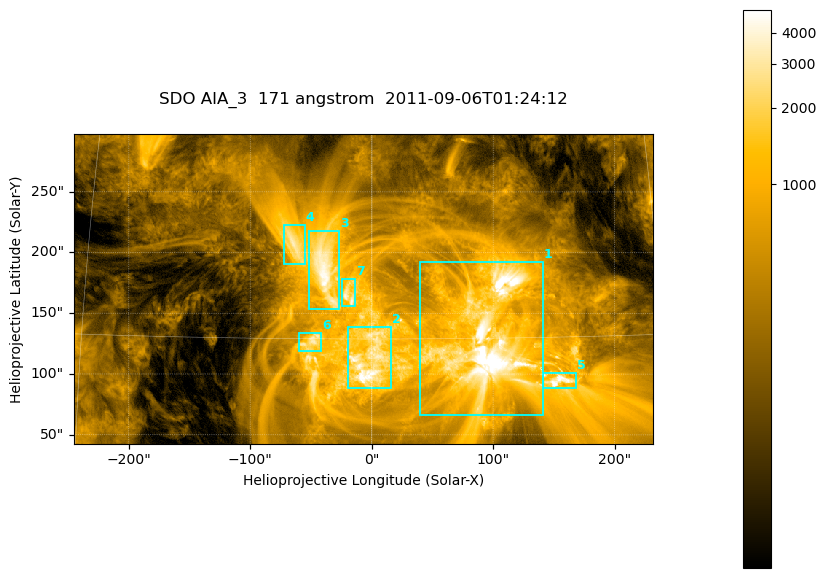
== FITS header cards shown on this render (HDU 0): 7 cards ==
TELESCOP= 'SDO     '           /
INSTRUME= 'AIA_3   '           /
WAVELNTH=                  171 /
WAVEUNIT= 'angstrom'           /
DATE-OBS= '2011-09-06T01:24:12.34' /
CTYPE1  = 'HPLN-TAN'           /
CTYPE2  = 'HPLT-TAN'           /

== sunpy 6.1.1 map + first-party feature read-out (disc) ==
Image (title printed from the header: SDO AIA_3  171 angstrom  2011-09-06T01:24:12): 795 x 425 px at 0.599 arcsec/px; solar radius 952 arcsec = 1588 px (partial field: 4.3% of the solar disc is inside the frame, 100% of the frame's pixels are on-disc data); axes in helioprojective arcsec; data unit not stated in the header (colour bar unlabelled)
Pointing: header CRPIX1/2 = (2050.96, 2049.84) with CRVAL1/2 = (0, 0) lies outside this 795 x 425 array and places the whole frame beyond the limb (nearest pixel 1.29 R_sun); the SolarSoft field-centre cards XCEN/YCEN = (-7.005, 170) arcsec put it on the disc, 1608 arcsec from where CRPIX/CRVAL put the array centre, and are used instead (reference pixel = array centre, CRVAL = XCEN/YCEN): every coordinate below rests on XCEN/YCEN
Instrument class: DISC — disc imager (sunpy class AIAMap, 171 A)
Bright regions (active regions / flare kernels): reference = the on-disc median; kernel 7 px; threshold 5 sigma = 1528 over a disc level ~338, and >= 1.15x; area >= 337 px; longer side >= 5 px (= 3 arcsec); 7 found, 7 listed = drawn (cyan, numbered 1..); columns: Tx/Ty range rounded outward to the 2 arcsec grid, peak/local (2 s.f.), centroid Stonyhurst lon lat
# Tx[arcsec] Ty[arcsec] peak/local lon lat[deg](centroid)
1 40..142 66..192 20 +6 +15
2 -20..16 88..140 15 +0 +14
3 -52..-26 152..218 13 -2 +19
4 -72..-54 190..224 8.9 -4 +20
5 140..170 88..102 17 +10 +13
6 -60..-40 118..134 9 -3 +15
7 -24..-14 156..178 9.5 -1 +17